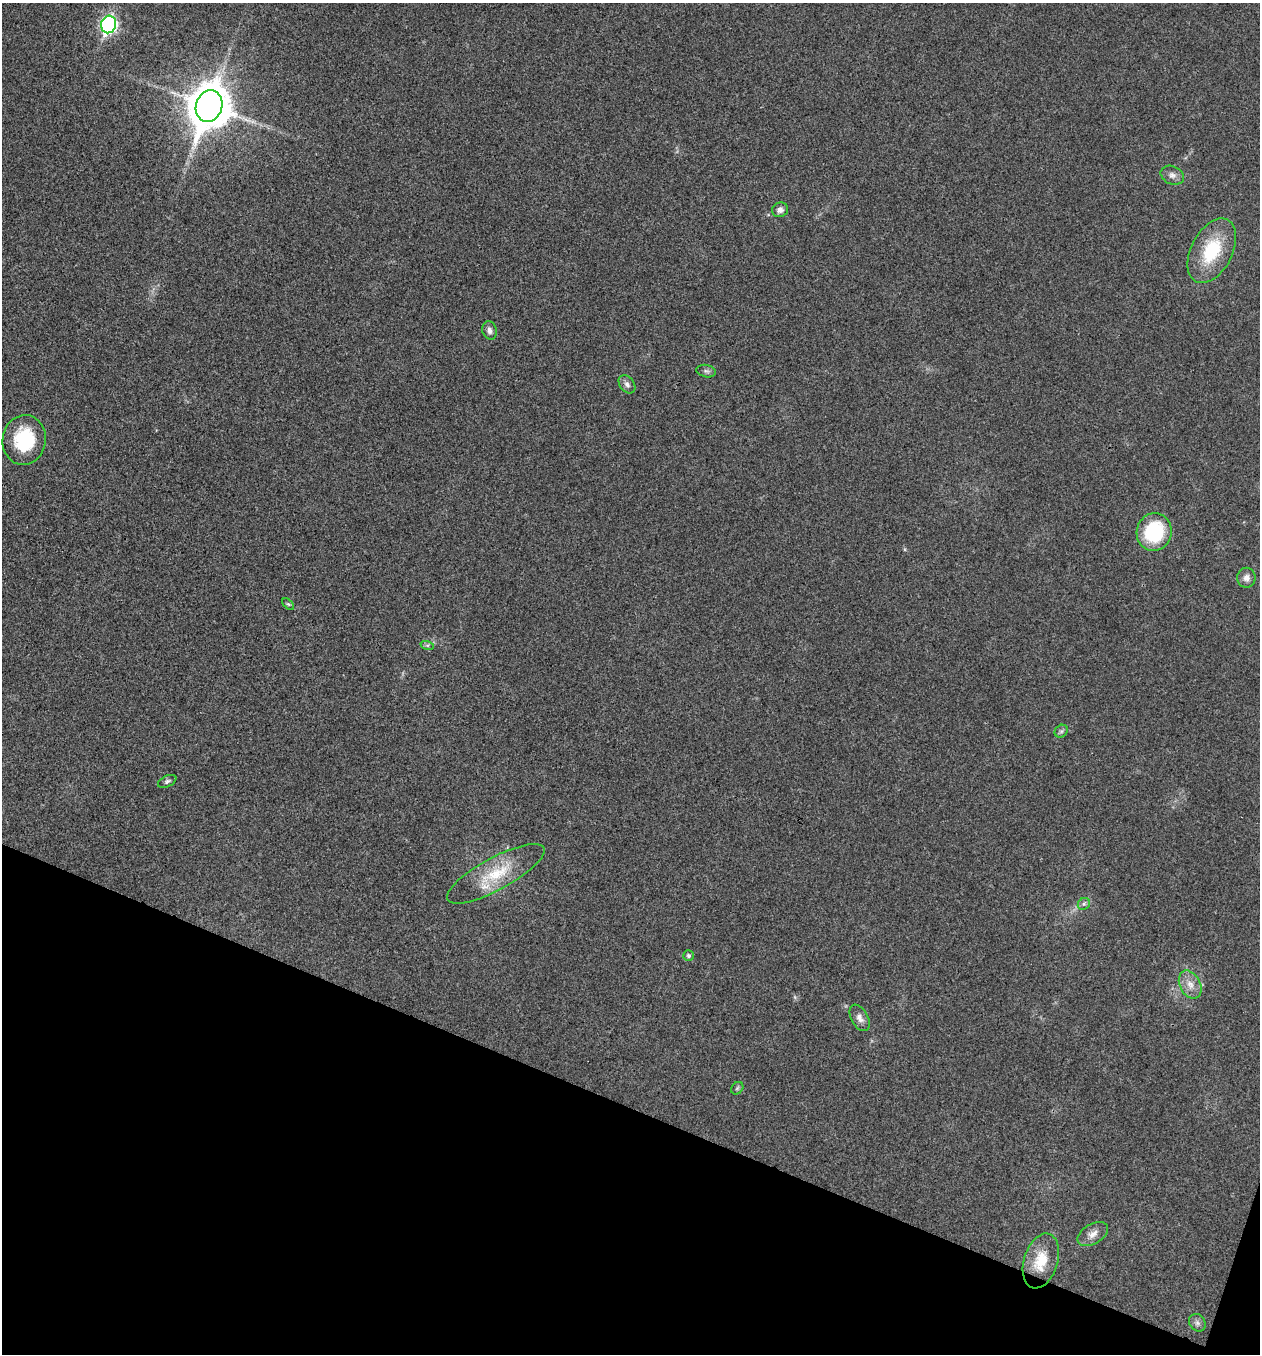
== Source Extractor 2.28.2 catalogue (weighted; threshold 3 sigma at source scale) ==
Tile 15 of 4 x 4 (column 3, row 4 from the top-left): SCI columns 2781-4038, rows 3-1354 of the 5430 x 5417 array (HDU 1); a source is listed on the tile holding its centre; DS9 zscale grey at full resolution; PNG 1262 x 1356 px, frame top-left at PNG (2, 3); each listed source drawn as its Kron ellipse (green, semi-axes under 4 px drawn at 4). Shown black and unused: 19% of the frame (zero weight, under 3 of 4 exposures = <1% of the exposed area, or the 3 px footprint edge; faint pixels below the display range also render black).
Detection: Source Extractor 2.28.2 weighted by HDU 2 'WHT'; one run over the whole footprint, this tile lists its part. Background 0.0205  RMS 0.0057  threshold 0.0256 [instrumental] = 3 sigma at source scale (4.5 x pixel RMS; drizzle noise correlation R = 1.50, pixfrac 1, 0.05/0.05 arcsec/px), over >= 5 px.
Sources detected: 24; all 24 listed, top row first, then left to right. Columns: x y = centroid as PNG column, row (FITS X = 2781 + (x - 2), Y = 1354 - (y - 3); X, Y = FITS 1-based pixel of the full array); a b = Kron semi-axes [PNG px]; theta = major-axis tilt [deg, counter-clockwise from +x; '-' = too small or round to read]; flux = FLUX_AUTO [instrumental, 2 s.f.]
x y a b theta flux
109 24 9 7 76 140
209 106 16 13 72 1700
1172 175 12 9 -24 3.1
780 210 8 7 - 2.5
1212 251 35 20 63 30
490 330 9 7 -74 2.4
706 371 10 6 -11 1.6
627 384 10 7 -51 2.4
24 440 25 21 81 32
1154 532 19 17 76 42
1246 578 10 9 - 3.4
288 604 7 4 -43 0.95
427 645 7 4 -17 1
1061 731 7 6 - 1.3
167 781 10 5 25 1.4
496 874 55 16 28 25
1084 904 6 5 - 1.2
689 956 5 5 - 1.3
1190 985 15 10 -63 5.9
860 1018 14 8 -61 3.5
737 1088 7 5 46 1.1
1093 1234 17 10 30 4.7
1041 1261 28 17 73 16
1197 1323 9 7 -55 2.1